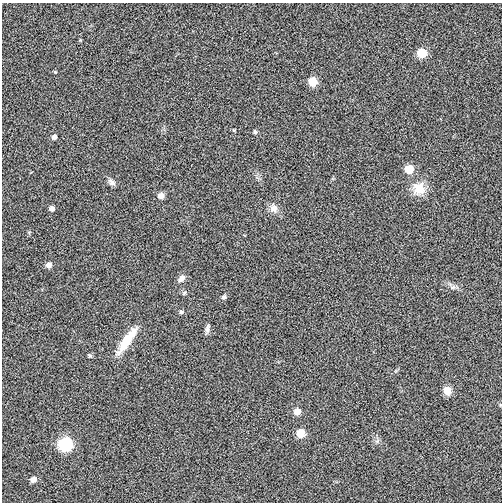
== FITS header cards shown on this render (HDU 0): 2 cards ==
NAXIS1  =                  500
NAXIS2  =                  500

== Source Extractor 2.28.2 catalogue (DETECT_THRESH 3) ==
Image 500 x 500 px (HDU 0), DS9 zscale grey, 1 PNG px = 1 image px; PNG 504 x 504 px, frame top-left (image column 1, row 500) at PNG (2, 3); no overlay
Background -0.00157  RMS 0.24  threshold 0.723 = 3 sigma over >= 5 px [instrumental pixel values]
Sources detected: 25; all 25 listed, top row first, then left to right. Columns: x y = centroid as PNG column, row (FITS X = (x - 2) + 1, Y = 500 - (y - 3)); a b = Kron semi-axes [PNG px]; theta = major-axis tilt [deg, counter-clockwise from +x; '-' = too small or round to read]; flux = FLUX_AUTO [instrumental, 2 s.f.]
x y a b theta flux
80 40 5 3 - 13
422 53 7 6 - 390
312 82 7 7 - 300
255 132 5 4 - 29
54 137 5 5 - 45
409 169 7 6 - 290
112 182 10 7 -42 57
419 188 17 17 - 260
161 196 7 6 - 88
274 208 13 10 -71 110
52 209 5 5 - 58
49 265 6 6 - 78
181 278 11 7 47 74
453 287 6 5 - 35
184 293 5 4 - 22
224 297 6 5 - 39
181 312 6 5 - 29
207 329 11 5 84 53
127 340 39 9 55 390
89 356 6 4 -36 24
447 391 11 9 -73 110
297 412 6 6 - 130
300 433 7 6 - 280
65 444 8 7 - 1600
33 479 6 6 - 88